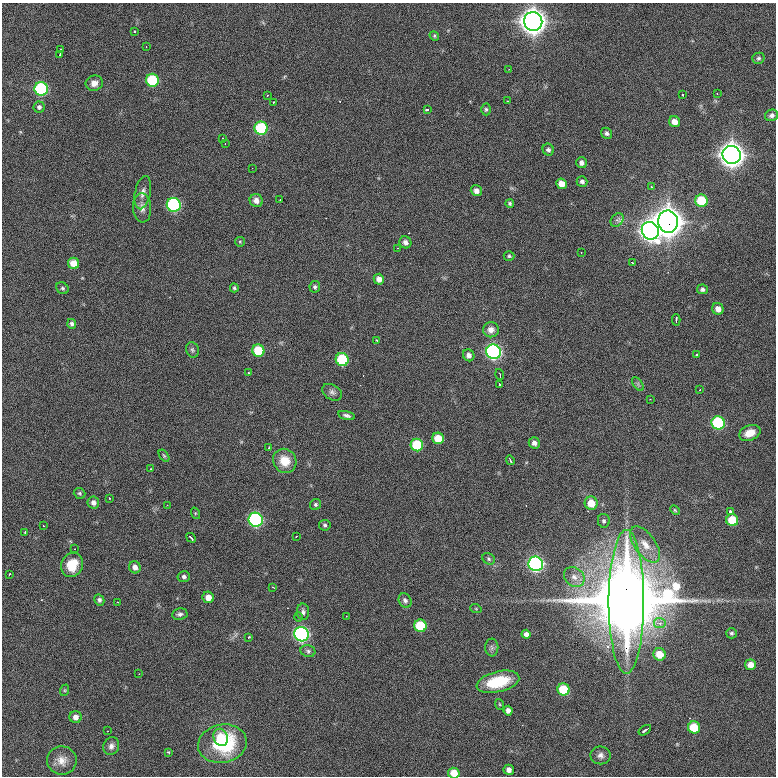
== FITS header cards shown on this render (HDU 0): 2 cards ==
NAXIS1  =                  774 / length of data axis 1
NAXIS2  =                  774 / length of data axis 2

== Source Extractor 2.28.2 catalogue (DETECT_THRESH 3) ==
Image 774 x 774 px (HDU 0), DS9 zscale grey, 1 PNG px = 1 image px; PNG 778 x 778 px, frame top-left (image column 1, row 774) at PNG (2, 3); each listed source drawn as its Kron ellipse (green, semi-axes under 4 px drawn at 4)
Background 806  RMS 23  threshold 70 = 3 sigma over >= 5 px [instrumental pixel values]
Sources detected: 149; all 149 listed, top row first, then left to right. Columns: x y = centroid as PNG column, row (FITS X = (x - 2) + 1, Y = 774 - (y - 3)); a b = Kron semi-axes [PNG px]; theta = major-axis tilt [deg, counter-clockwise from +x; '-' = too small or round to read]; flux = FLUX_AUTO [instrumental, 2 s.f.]
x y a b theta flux
533 21 9 9 - 2.0e+06
135 31 3 2 - 2.1e+03
434 36 5 4 - 2.0e+03
146 47 3 2 - 2.5e+03
61 50 3 2 - 2.6e+03
60 54 3 2 - 2.3e+03
758 58 6 5 - 3.0e+03
509 69 2 2 - 8.2e+02
152 80 6 6 - 9.1e+04
94 83 8 7 - 1.1e+04
41 89 7 6 - 1.9e+05
717 94 3 2 - 1.8e+03
267 95 3 2 - 1.5e+03
683 95 3 2 - 1.9e+03
508 101 3 2 - 3.7e+03
273 102 3 2 - 1.7e+03
39 107 5 5 - 3.9e+03
486 109 6 4 -90 2.9e+03
427 110 4 3 - 8.3e+03
772 115 7 5 15 4.7e+03
675 122 6 5 - 1.4e+04
261 128 7 6 - 1.3e+05
606 133 6 5 - 4.1e+03
223 138 3 2 - 1.3e+03
225 143 2 2 - 1.1e+03
548 150 6 5 - 4.4e+03
732 155 9 9 - 1.8e+06
581 163 5 5 - 6.0e+03
252 168 2 2 - 2.7e+03
582 181 5 5 - 4.9e+03
562 184 5 5 - 1.6e+04
652 187 3 3 - 1.4e+03
476 191 6 5 - 7.8e+03
143 193 17 7 78 1.0e+04
280 200 2 2 - 1.1e+03
256 201 7 6 - 9.2e+03
701 201 6 6 - 5.7e+04
510 203 4 4 - 2.8e+03
174 205 7 7 - 2.2e+05
142 208 14 9 -86 1.1e+04
617 220 7 5 52 6.1e+03
668 222 11 10 - 2.9e+06
650 231 9 8 - 1.0e+06
240 242 5 5 - 1.7e+03
405 242 6 6 - 6.9e+03
398 248 2 2 - 1.5e+03
581 252 2 2 - 1.1e+03
509 256 5 4 - 2.7e+03
632 262 3 2 - 1.1e+03
74 263 6 5 - 2.2e+04
379 279 5 5 - 9.3e+03
315 287 6 5 - 3.5e+03
62 288 6 5 - 3.0e+03
234 288 4 3 - 2.2e+03
702 289 5 5 - 4.0e+03
718 309 6 5 - 1.1e+04
676 320 6 3 88 3.8e+03
72 324 5 4 - 4.1e+03
491 330 8 7 - 9.7e+03
377 340 3 2 - 1.7e+03
192 350 8 6 -72 3.7e+03
258 351 6 6 - 5.6e+04
494 352 7 7 - 4.1e+05
469 355 6 5 - 7.0e+03
696 355 3 2 - 3.2e+03
342 359 6 6 - 9.7e+04
248 373 3 2 - 2.1e+03
500 374 5 3 - 6.8e+03
499 384 3 3 - 2.9e+03
638 384 8 4 -54 3.0e+03
700 390 2 2 - 1.2e+03
332 392 10 7 -33 5.7e+03
650 399 2 2 - 9.9e+02
347 415 8 4 -15 4.3e+03
718 423 7 6 - 1.5e+05
750 433 11 7 21 2.0e+04
438 438 6 5 - 3.1e+04
534 443 5 5 - 6.8e+03
417 445 6 6 - 7.0e+04
269 448 3 2 - 2.0e+03
164 456 7 4 -54 2.3e+03
510 460 5 2 - 3.5e+03
285 461 12 11 - 3.0e+04
150 469 3 3 - 1.2e+03
80 493 6 5 - 2.5e+03
109 498 2 2 - 1.1e+03
93 503 6 5 - 7.1e+03
591 503 6 6 - 2.7e+04
316 504 6 5 - 3.1e+03
167 505 2 2 - 9.1e+02
675 510 5 4 - 1.9e+03
730 512 3 3 - 5.9e+03
195 513 6 4 -73 1.5e+03
256 520 7 7 - 2.9e+05
732 520 6 6 - 4.8e+04
604 521 7 6 - 3.4e+03
43 525 2 2 - 1.7e+03
325 525 5 5 - 3.0e+03
25 532 2 2 - 1.3e+03
296 536 3 2 - 1.7e+03
191 538 5 3 - 4.9e+03
645 545 21 10 -54 2.3e+04
74 549 3 2 - 4.5e+03
489 559 7 5 -35 3.0e+03
536 564 7 7 - 4.1e+05
72 565 12 10 66 3.1e+04
135 567 6 5 - 7.7e+03
10 574 3 2 - 2.1e+03
184 577 6 5 - 4.1e+03
574 577 11 9 -40 1.2e+04
273 587 3 2 - 1.8e+03
208 597 6 5 - 1.4e+04
99 600 6 5 - 3.6e+03
405 600 7 6 - 5.6e+03
117 602 3 2 - 1.5e+03
626 602 72 17 90 2.8e+07
476 609 6 3 -19 1.3e+03
303 612 8 6 -83 4.9e+03
180 614 8 6 8 4.3e+03
346 616 2 2 - 8.0e+02
298 617 5 3 - 1.6e+03
660 623 6 5 - 6.8e+03
420 626 6 6 - 6.4e+04
732 633 5 5 - 3.1e+03
301 634 7 7 - 4.0e+05
526 634 4 4 - 5.2e+03
249 637 3 2 - 2.7e+03
492 648 9 6 -88 4.2e+03
308 651 7 6 - 4.0e+03
660 654 6 6 - 2.6e+04
750 665 5 5 - 1.4e+04
139 674 3 2 - 1.2e+03
498 682 22 10 14 7.1e+04
564 689 6 6 - 5.8e+04
65 690 6 4 72 1.9e+03
499 704 5 3 - 1.5e+03
508 711 5 4 - 6.6e+03
76 717 6 6 - 8.3e+03
694 727 6 6 - 5.0e+04
645 730 7 2 33 3.5e+03
108 731 2 2 - 8.3e+02
221 737 9 7 -65 2.1e+04
222 744 24 19 11 1.3e+05
111 746 9 7 70 7.4e+03
168 752 3 3 - 1.4e+03
600 755 10 9 - 7.4e+03
62 760 15 14 - 1.7e+04
509 770 5 5 - 7.7e+03
454 773 6 5 - 2.4e+04
At the frame edge (FLAGS 8, measured only in part): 1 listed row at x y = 454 773